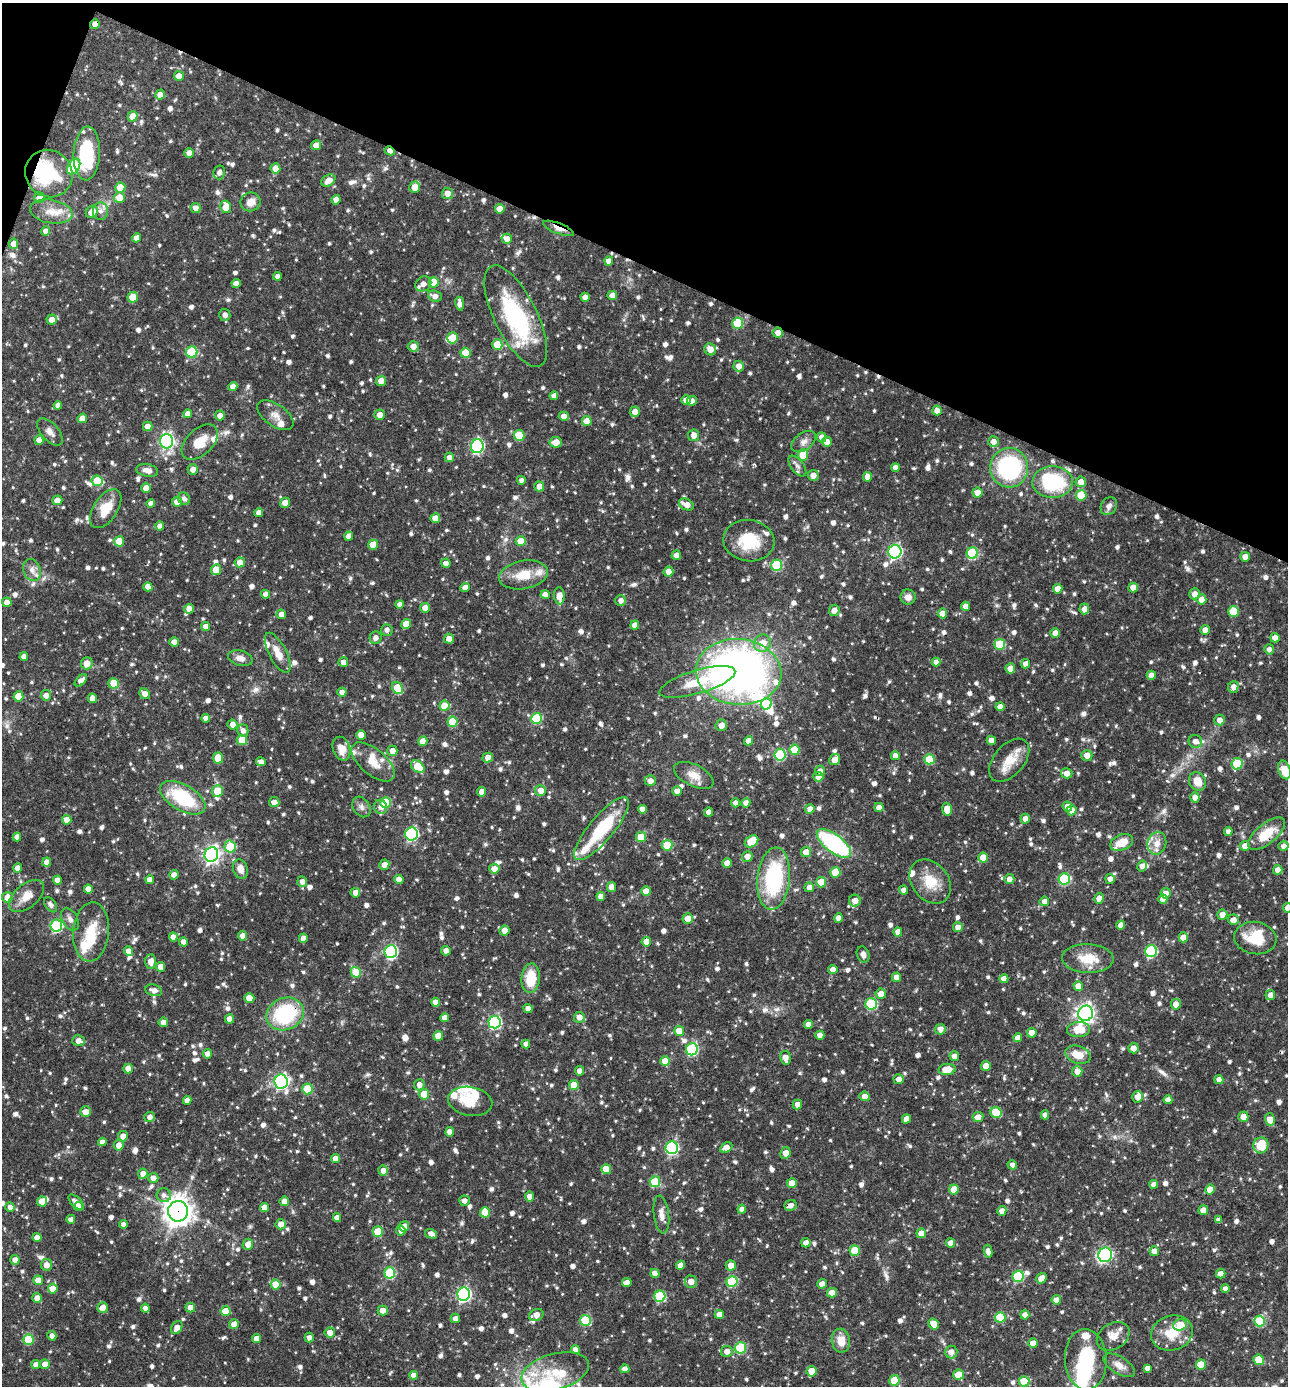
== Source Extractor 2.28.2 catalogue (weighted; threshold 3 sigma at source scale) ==
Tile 2 of 4 x 4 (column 2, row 1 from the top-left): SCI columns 1557-2842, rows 4151-5534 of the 5550 x 5536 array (HDU 1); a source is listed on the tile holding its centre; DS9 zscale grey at full resolution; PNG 1290 x 1388 px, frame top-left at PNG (2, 3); each listed source drawn as its Kron ellipse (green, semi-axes under 4 px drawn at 4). Shown black and unused: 20% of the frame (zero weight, under 3 of 4 exposures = <1% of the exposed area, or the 3 px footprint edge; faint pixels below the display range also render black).
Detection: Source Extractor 2.28.2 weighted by HDU 2 'WHT'; one run over the whole footprint, this tile lists its part. Background 0.0642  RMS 0.0036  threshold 0.016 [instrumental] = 3 sigma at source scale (4.5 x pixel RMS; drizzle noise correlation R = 1.50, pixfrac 1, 0.05/0.05 arcsec/px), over >= 5 px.
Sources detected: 1225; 1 too faint to see at this stretch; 7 inside a brighter object's white glare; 8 cosmic-ray / hot-pixel residue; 1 long thin detection or spike segment (spike, bleed or trail) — neither listed nor drawn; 44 inside a brighter listed object's ellipse — not listed separately; of the other 1164, all 500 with FLUX_AUTO >= 1.63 (the completeness limit of this list) listed and drawn (664 fainter detections not listed), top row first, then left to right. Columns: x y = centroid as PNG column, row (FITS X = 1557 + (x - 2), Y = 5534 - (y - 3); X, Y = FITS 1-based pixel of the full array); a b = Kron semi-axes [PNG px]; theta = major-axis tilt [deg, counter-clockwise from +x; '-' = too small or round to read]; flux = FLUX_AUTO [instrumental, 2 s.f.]
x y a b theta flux
95 24 5 4 - 2.1
179 76 5 4 - 3.9
160 95 5 5 - 2.5
133 116 5 4 - 5.2
316 145 5 5 - 2.8
390 151 5 4 - 2.3
87 153 27 13 87 22
189 153 4 4 - 2.5
74 167 8 5 57 25
275 168 5 5 - 3.6
219 172 7 5 76 1.8
49 174 24 23 - 20
328 180 7 5 35 3.5
120 187 5 5 - 8.4
415 187 5 5 - 3.9
447 193 5 5 - 3
119 197 5 5 - 4.6
39 198 5 5 - 3.2
336 200 4 4 - 2.6
250 202 10 9 - 3.4
226 207 6 5 - 5.2
196 208 5 5 - 2.5
500 209 5 5 - 3.8
100 211 9 7 -89 1.8
51 212 21 11 -10 4.9
92 212 6 5 - 4.3
558 228 16 5 -21 2.9
46 231 4 4 - 2.2
136 238 5 4 - 2.4
507 239 5 5 - 2.6
14 244 5 4 - 2.9
609 261 4 4 - 2.5
277 276 4 4 - 1.6
434 282 5 5 - 9.3
236 283 4 4 - 2.5
423 284 8 7 - 2.4
612 295 5 4 - 2.6
435 296 7 5 -22 2.1
133 297 5 5 - 5.2
585 297 4 4 - 2.4
460 304 7 4 -80 2.4
225 315 6 5 - 1.8
516 316 55 21 -64 39
52 320 5 5 - 3
738 323 5 5 - 15
778 332 5 5 - 2.6
453 338 5 5 - 10
497 345 5 5 - 8.3
413 346 5 5 - 2.8
710 349 6 5 - 3.2
192 352 5 5 - 19
465 353 5 5 - 8.7
739 366 5 5 - 2.5
381 381 5 5 - 2.8
233 387 4 4 - 2.4
554 396 4 4 - 1.7
686 400 5 5 - 3.4
692 401 5 4 - 1.7
58 405 4 4 - 1.8
937 411 5 4 - 2.3
635 412 5 5 - 2.6
188 414 4 4 - 2.3
275 415 21 11 -35 3.6
379 415 5 5 - 2.6
220 416 5 5 - 2.7
564 416 5 4 - 2.8
82 418 5 4 - 4.1
587 421 5 5 - 4
148 426 5 4 - 2.8
50 432 16 8 -49 2.3
519 435 5 5 - 11
694 435 6 5 - 2.7
822 437 5 5 - 2.5
39 440 5 4 - 2.6
166 441 7 6 - 77
804 441 14 8 35 2.2
200 442 22 13 43 7
556 442 6 5 - 3.5
827 442 5 5 - 2.8
993 442 5 5 - 2.3
477 446 7 6 - 45
803 455 5 5 - 9.1
449 457 5 4 - 1.9
797 466 12 6 -52 1.7
895 468 4 4 - 2.2
1009 468 20 19 - 41
193 469 5 5 - 2.5
147 470 11 6 -12 2.5
813 475 5 5 - 2.4
868 477 5 4 - 2.8
521 480 4 4 - 1.7
97 481 5 5 - 9.1
1053 482 20 15 2 27
1081 482 5 5 - 3.2
539 486 5 5 - 3.3
146 488 5 4 - 2.5
977 493 5 5 - 3.2
1081 495 5 5 - 12
184 499 6 5 - 1.7
57 500 5 4 - 2.3
177 502 5 5 - 2.9
285 503 5 5 - 3.1
151 504 4 4 - 2.3
686 505 8 5 -27 3.3
1109 506 9 7 57 1.9
106 509 22 12 57 7.1
259 513 4 4 - 1.9
435 518 5 4 - 3.3
160 526 4 4 - 2.2
349 536 4 4 - 2.6
119 541 5 5 - 7.1
521 541 5 5 - 5.6
749 541 25 20 -7 14
373 545 5 5 - 7.2
895 552 7 6 - 71
972 553 6 5 - 26
676 555 5 4 - 1.8
1245 557 5 4 - 2.5
240 562 5 5 - 3.1
446 563 5 4 - 1.9
777 565 5 5 - 19
32 570 11 8 -69 2.2
216 570 5 5 - 6.4
668 572 5 5 - 3.1
523 575 24 14 11 8.3
148 587 5 4 - 2.6
465 587 4 4 - 2.8
1133 588 5 4 - 2.9
1058 589 5 5 - 3.1
266 594 4 4 - 2.1
1195 594 5 5 - 2.6
545 595 4 4 - 2.6
559 596 8 5 -87 3.9
908 597 8 7 - 2.1
1201 599 5 5 - 3
621 600 5 5 - 1.9
7 602 5 4 - 2.4
400 604 4 4 - 1.6
965 606 4 4 - 2.5
425 608 5 5 - 2.9
189 609 5 4 - 2.9
1084 609 5 5 - 2
834 610 6 5 - 2.4
1233 611 5 5 - 11
942 613 5 4 - 4.3
281 614 5 4 - 2.2
406 624 5 5 - 6.3
635 625 4 4 - 2.7
206 627 4 4 - 2.5
387 630 6 5 - 1.7
1205 630 5 5 - 2.6
1055 633 5 4 - 2.6
376 638 6 6 - 1.8
1275 638 5 4 - 2.3
449 639 5 5 - 3
174 642 4 4 - 2.6
762 643 9 8 - 4.8
1000 644 5 5 - 14
1269 649 5 5 - 1.7
278 653 22 8 -63 4.6
24 657 4 4 - 2.6
240 658 12 7 -15 2.6
343 662 5 5 - 2.4
936 662 4 4 - 2.1
87 663 6 6 - 3.5
1026 664 4 4 - 2.3
1010 668 5 5 - 2.9
739 672 43 33 -5 210
1151 675 4 4 - 2.7
81 680 7 4 44 2.1
697 682 39 11 17 11
114 683 5 5 - 8.2
1233 687 6 5 - 2.7
397 688 6 5 - 11
342 692 4 4 - 1.8
145 694 6 5 - 2.4
46 695 5 5 - 2.3
18 696 5 5 - 7.6
92 698 4 4 - 3
766 704 5 5 - 11
444 706 5 5 - 6.3
1000 707 4 4 - 3
206 718 4 4 - 2.2
537 718 5 5 - 19
1219 720 5 5 - 2.5
452 722 5 5 - 11
232 724 5 5 - 2.2
721 725 6 5 - 2.7
243 730 6 5 - 1.8
361 735 4 4 - 3
242 740 5 5 - 7.9
423 741 5 4 - 4.1
748 741 4 4 - 2.7
991 741 4 4 - 2.9
1195 741 7 6 - 2.1
341 749 12 8 -72 4.1
795 750 5 5 - 9
392 751 5 5 - 2.8
780 755 6 5 - 27
1087 755 5 5 - 2.9
895 756 4 4 - 2
218 758 5 5 - 7.8
488 758 5 4 - 2.5
929 759 5 5 - 10
834 760 6 5 - 3.3
1009 760 25 15 49 7.6
261 762 5 4 - 1.6
373 762 26 13 -40 5.9
1237 764 6 5 - 16
418 766 7 5 -36 9.2
1284 770 9 6 -73 4.8
820 771 5 5 - 1.8
1067 773 6 5 - 2.6
694 775 21 10 -26 4.3
818 777 5 5 - 2.7
650 781 5 5 - 2.1
1197 781 9 8 - 4.9
540 790 5 5 - 3.2
217 791 6 5 - 6.9
677 791 5 4 - 2.4
482 792 4 4 - 3.1
1195 797 5 4 - 2.2
183 798 25 13 -30 23
274 802 5 5 - 2.4
385 803 5 5 - 17
735 803 4 4 - 1.8
746 803 4 4 - 2.3
1067 806 5 4 - 2.3
361 807 11 8 -58 1.8
380 807 7 6 - 2.1
879 807 5 4 - 2.2
642 809 4 4 - 2.3
810 809 5 4 - 2.6
947 809 6 5 - 5.2
1071 810 5 5 - 3.1
709 812 4 4 - 2.7
1025 819 5 4 - 2.4
67 820 5 4 - 3
602 829 40 12 50 21
1228 831 4 4 - 1.7
412 834 6 6 - 47
1266 834 22 10 39 9.7
17 837 4 4 - 2.2
641 837 5 5 - 7.3
751 841 7 5 34 14
1122 842 12 7 22 5.8
834 843 20 9 -37 45
1157 843 11 9 73 3.3
667 845 5 5 - 9.3
1245 846 5 5 - 3
1283 846 5 5 - 1.8
230 847 6 5 - 14
806 852 5 5 - 4.7
211 854 7 6 - 130
747 856 5 5 - 2.6
983 857 5 5 - 5
47 862 4 4 - 2.5
727 863 5 4 - 2.9
384 865 5 5 - 2.7
1142 866 5 4 - 1.7
18 868 4 4 - 2.7
240 869 10 7 -70 3.1
494 869 5 5 - 3.4
1278 870 5 4 - 2.4
835 872 5 5 - 9.1
174 875 4 4 - 2.3
774 878 31 16 84 33
1009 879 5 5 - 2.1
1064 879 6 5 - 27
1110 879 5 5 - 1.9
57 880 4 4 - 3.3
150 880 4 4 - 2.8
399 880 4 4 - 3.2
930 881 24 18 -51 8.6
302 882 5 5 - 1.8
821 882 5 5 - 8.1
611 887 5 4 - 3.3
809 887 5 4 - 2.2
88 889 4 4 - 3.1
904 890 4 4 - 1.7
646 891 4 4 - 3.5
355 893 5 5 - 2.4
1166 893 5 5 - 2.5
27 896 20 12 40 4.8
601 896 4 4 - 2.5
7 897 5 5 - 3.3
1099 898 5 4 - 3
1163 899 4 4 - 3.1
855 901 6 6 - 2.8
1044 901 5 4 - 2.2
51 905 8 5 -53 1.7
1287 908 4 4 - 2.4
1222 915 5 5 - 2.6
839 918 4 4 - 2.3
70 919 12 7 -61 1.9
688 919 5 5 - 3.9
1233 920 5 5 - 2.7
1121 925 4 4 - 2.5
56 926 6 6 - 33
958 927 5 5 - 2.6
504 930 5 5 - 2.6
91 932 30 18 84 11
898 932 4 4 - 2.5
243 936 5 4 - 2.4
173 937 4 4 - 2.3
1183 937 5 4 - 4.1
303 938 4 4 - 2.7
1255 938 21 16 -8 13
183 942 4 4 - 2.3
646 942 5 5 - 3.6
128 951 5 4 - 2.6
391 951 6 6 - 55
446 951 5 4 - 2.1
1151 951 6 5 - 32
863 954 8 6 -70 1.7
1088 959 26 14 -2 8.3
151 961 7 5 88 2.9
160 967 5 4 - 2.9
833 969 4 4 - 2.5
356 972 5 5 - 9.6
896 977 4 4 - 2.9
531 978 15 9 85 10
1004 979 4 4 - 2.1
1078 986 5 5 - 4.1
154 990 8 5 -16 2.3
881 994 5 5 - 3
1270 995 5 5 - 1.9
249 998 5 5 - 5.3
435 1002 4 4 - 2.6
871 1004 6 5 - 27
1176 1004 5 5 - 2.7
528 1008 4 4 - 2
1086 1013 7 7 - 150
285 1014 19 15 23 32
579 1017 5 5 - 2.4
445 1018 4 4 - 2.8
229 1019 4 4 - 3.3
163 1022 5 4 - 2.3
494 1022 6 6 - 54
808 1025 4 4 - 2.5
940 1029 5 5 - 2.3
1079 1030 11 7 2 9
679 1031 5 5 - 5.1
1032 1033 5 5 - 2.8
820 1035 4 4 - 3
438 1036 5 4 - 4.5
1018 1038 4 4 - 2.7
78 1041 6 5 - 2.1
526 1044 4 4 - 2.2
1133 1048 5 5 - 2.6
692 1049 6 6 - 36
208 1054 5 4 - 2.5
1078 1055 13 8 -20 5.2
954 1056 5 5 - 2.3
785 1058 7 5 -78 2.8
665 1061 5 5 - 6.2
986 1066 5 5 - 3.2
128 1069 5 4 - 3.5
947 1069 8 5 5 6.9
579 1071 4 4 - 2
1077 1071 5 5 - 3.2
899 1079 5 5 - 2.2
1219 1080 4 4 - 2.3
281 1082 7 6 - 91
419 1085 5 5 - 2.4
574 1085 5 5 - 6.6
308 1089 5 5 - 14
424 1094 5 5 - 8.9
865 1096 5 5 - 2.7
1138 1097 6 5 - 2.9
187 1100 4 4 - 2.2
1168 1100 4 4 - 2.4
470 1101 22 14 -10 6.6
797 1104 5 4 - 2.3
85 1112 5 5 - 3
996 1112 6 5 - 12
1045 1115 4 4 - 2.5
150 1117 5 5 - 1.8
978 1117 5 5 - 2.9
1243 1117 5 5 - 3.6
906 1119 5 4 - 2.7
1270 1120 6 5 - 4.6
450 1132 4 4 - 2.5
123 1136 5 5 - 2.6
102 1142 4 4 - 2.1
119 1145 5 5 - 3.2
1261 1145 8 7 - 14
726 1147 6 5 - 2.7
672 1148 6 6 - 48
785 1153 6 5 - 3.2
335 1158 4 4 - 2.7
1012 1165 5 4 - 1.8
606 1169 5 5 - 6.2
383 1171 5 4 - 2.3
143 1174 5 4 - 2.9
153 1178 5 5 - 2.6
655 1182 5 5 - 15
792 1183 5 4 - 3.5
1154 1184 4 4 - 2.1
954 1189 5 5 - 5.7
1210 1189 5 4 - 3.8
164 1195 7 7 - 1.7
530 1196 5 4 - 2.8
42 1201 5 5 - 3.1
284 1201 5 4 - 2.5
464 1201 5 5 - 1.7
76 1202 10 5 -44 2
791 1205 6 5 - 2
10 1207 5 4 - 1.6
78 1207 5 4 - 3.7
265 1207 4 4 - 3.3
742 1209 4 4 - 1.9
1203 1210 5 5 - 2.5
178 1211 10 10 - 380
1002 1211 5 4 - 2.5
485 1212 5 5 - 8.5
661 1214 19 7 -83 2.7
337 1218 4 4 - 2.1
71 1219 4 4 - 1.7
1218 1220 4 4 - 1.7
123 1224 4 4 - 1.7
281 1224 5 5 - 2.5
404 1226 5 5 - 2.6
401 1230 5 4 - 1.7
378 1232 5 5 - 10
921 1233 5 4 - 3.4
431 1234 6 4 -15 2.1
37 1237 4 4 - 2.6
806 1243 5 4 - 2.2
950 1243 4 4 - 2.6
248 1244 5 5 - 2.6
855 1250 5 5 - 9.4
988 1251 6 4 -80 2
1154 1251 5 4 - 2.6
1105 1255 7 7 - 53
15 1260 5 4 - 2.6
46 1265 6 5 - 2.6
681 1265 4 4 - 2.9
731 1265 5 5 - 3.5
390 1273 5 5 - 24
655 1273 4 4 - 2.5
1221 1274 5 4 - 2.4
1018 1276 5 5 - 22
1041 1278 5 5 - 3
38 1280 5 5 - 3.8
691 1282 6 6 - 3.1
732 1282 5 5 - 21
627 1283 5 4 - 2.7
276 1284 5 5 - 6.1
822 1284 5 4 - 2.6
53 1288 5 5 - 4.7
1225 1288 4 4 - 1.7
832 1293 5 5 - 2.9
464 1294 6 6 - 70
660 1296 5 5 - 24
37 1298 5 5 - 2
1056 1300 5 4 - 2.5
190 1307 5 4 - 2.7
102 1308 5 5 - 2.6
145 1308 4 4 - 1.7
225 1311 5 5 - 6.7
383 1311 5 5 - 2.8
536 1315 7 5 22 2.8
719 1315 4 4 - 3
1025 1315 4 4 - 2.3
1000 1317 5 5 - 11
455 1318 4 4 - 1.7
585 1320 5 5 - 19
1260 1321 5 5 - 17
234 1324 5 4 - 4.3
934 1324 6 5 - 4.1
1180 1325 7 5 20 9.9
177 1328 7 5 56 2.6
330 1332 5 5 - 3.1
1172 1333 21 17 17 8.7
52 1336 5 4 - 1.8
1113 1336 17 13 33 4
256 1338 4 4 - 2.6
309 1338 5 4 - 1.9
28 1340 5 5 - 13
841 1341 12 9 -82 5.1
1033 1343 4 4 - 3.8
741 1348 6 5 - 22
575 1349 4 4 - 2.4
727 1351 6 5 - 2.6
951 1352 6 6 - 2.7
1086 1359 30 21 -87 22
1259 1360 5 5 - 9.6
36 1364 4 4 - 2.1
45 1364 5 5 - 2.5
1119 1365 18 8 -32 3.2
1201 1365 5 5 - 7.1
1147 1368 4 4 - 1.7
625 1369 4 4 - 2.3
811 1371 5 5 - 5.1
555 1372 34 18 15 13
413 1375 4 4 - 2.9
959 1375 5 5 - 5.7
894 1380 5 5 - 12
1024 1381 5 5 - 12
Overlapping masked pixels (flux is a lower limit): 10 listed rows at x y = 95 24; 390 151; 558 228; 778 332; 739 672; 218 758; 1266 834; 285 1014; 791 1205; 178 1211
Isophote crosses this tile's border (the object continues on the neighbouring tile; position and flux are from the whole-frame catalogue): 4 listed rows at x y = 1284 770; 1266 834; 1287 908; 1255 938